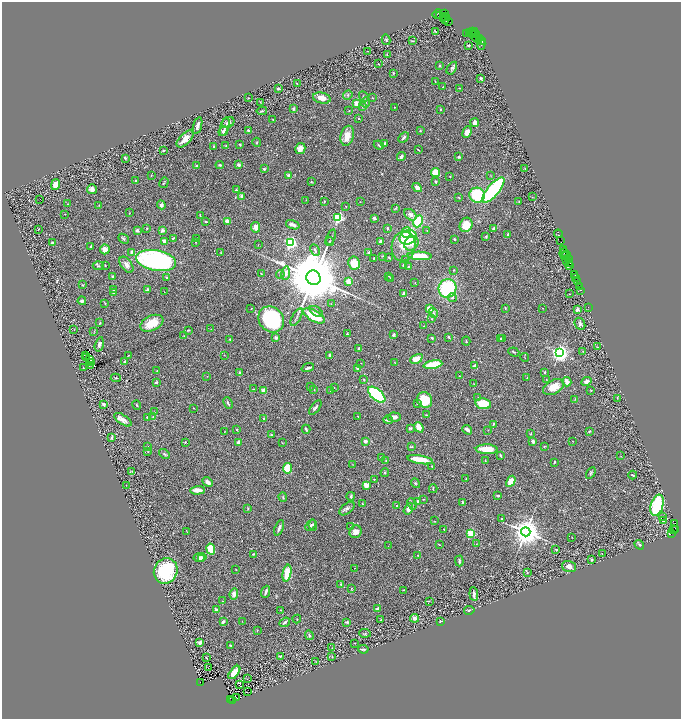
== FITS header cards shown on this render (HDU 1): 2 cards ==
NAXIS1  =                 1358
NAXIS2  =                 1433

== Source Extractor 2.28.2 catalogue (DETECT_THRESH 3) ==
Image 1358 x 1433 px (HDU 1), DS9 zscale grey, zoomed out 1/2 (1 PNG px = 2 x 2 image px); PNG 683 x 721 px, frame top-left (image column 2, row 1433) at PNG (2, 2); each listed source drawn as its Kron ellipse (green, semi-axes under 4 px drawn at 4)
Background 0.525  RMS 0.031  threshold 0.0921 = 3 sigma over >= 5 px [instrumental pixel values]
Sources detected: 481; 50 cannot appear on this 1/2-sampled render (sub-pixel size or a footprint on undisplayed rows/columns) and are neither listed nor drawn; the other 431 listed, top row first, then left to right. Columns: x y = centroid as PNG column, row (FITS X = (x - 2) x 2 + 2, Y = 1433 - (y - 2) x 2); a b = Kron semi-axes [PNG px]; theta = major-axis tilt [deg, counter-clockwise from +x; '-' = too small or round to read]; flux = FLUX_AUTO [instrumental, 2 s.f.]
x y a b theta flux
437 14 5 2 - 160
444 14 3 2 - 340
439 16 3 2 - 640
443 17 2 1 - 570
446 17 3 1 - 80
445 19 4 2 - 270
448 21 4 2 - 77
435 31 3 2 - 4
472 31 2 1 - 33
469 32 4 3 - 170
475 32 3 1 - 190
467 33 2 2 - 38
476 33 4 2 - 63
475 37 8 2 -40 350
479 39 2 1 - 67
386 40 5 3 - 8.2
481 40 2 1 - 74
412 41 3 2 - 2.6
481 44 6 3 89 33
469 45 3 2 - 5.5
368 51 2 2 - 2.1
387 54 3 3 - 3.5
378 64 3 2 - 2.9
440 66 2 2 - 7.1
452 68 7 4 57 13
393 73 3 2 - 3.5
481 78 2 2 - 14
435 81 2 2 - 3.2
297 84 3 2 - 3.4
443 87 2 1 - 1.6
278 88 3 2 - 9.5
459 88 2 2 - 2.6
348 95 5 3 - 8.6
364 96 5 2 - 4.9
248 98 2 2 - 4.5
322 98 9 5 -12 60
373 98 3 2 - 2.6
260 102 3 2 - 3.2
366 102 5 3 - 10
356 103 4 3 - 46
362 107 3 3 - 4.6
395 107 2 2 - 2.9
293 109 3 2 - 12
440 109 2 2 - 4.7
262 111 5 2 - 4.5
349 111 2 2 - 2.6
358 119 2 2 - 3.3
273 120 2 2 - 3.7
228 123 6 5 - 21
475 123 4 4 - 31
198 125 9 3 73 22
225 126 10 4 75 17
248 130 3 2 - 5.8
223 131 5 4 - 18
420 131 4 3 - 4.1
467 132 6 4 67 38
347 136 10 6 76 70
404 138 6 3 44 15
185 139 11 5 45 52
257 142 4 2 - 5.1
385 143 3 2 - 9.5
240 144 3 2 - 6.8
379 145 5 3 - 8.3
226 146 3 3 - 2.9
213 147 3 2 - 5.6
300 149 5 5 - 41
163 150 3 2 - 8.4
418 150 3 1 - 3.8
401 156 5 3 - 18
459 157 3 2 - 10
125 158 3 2 - 6.8
220 165 4 3 - 7.3
239 165 4 3 - 15
197 166 3 3 - 4.9
264 169 3 2 - 6.2
525 169 2 2 - 3.2
435 172 4 4 - 91
151 175 3 2 - 2.4
289 175 2 2 - 78
491 176 3 2 - 2.5
450 177 2 2 - 3.4
136 180 4 2 - 4.6
435 181 4 3 - 9.2
311 182 3 3 - 4.9
164 183 5 2 - 4.9
55 185 5 4 - 78
417 187 5 4 - 18
92 189 5 5 - 22
236 190 2 2 - 9.2
493 190 16 6 50 760
477 195 8 7 - 300
242 196 2 2 - 53
458 197 3 2 - 2.7
532 197 2 2 - 2.5
40 200 2 1 - 20
306 200 3 2 - 2.7
324 202 3 2 - 5.6
360 202 2 1 - 1.6
519 202 2 1 - 2.8
68 204 2 2 - 1.7
99 205 3 2 - 2.8
161 205 4 4 - 16
346 206 3 2 - 4.3
395 209 3 2 - 4
129 213 2 1 - 2
65 214 2 1 - 1.8
200 215 3 1 - 4.1
410 215 7 5 -41 29
338 218 3 3 - 700
374 218 3 3 - 16
206 221 3 2 - 5.5
227 221 3 3 - 41
418 221 6 4 64 250
293 225 7 3 -19 30
466 225 7 6 - 79
255 227 5 4 - 41
147 228 3 2 - 4.4
387 228 4 3 - 6.6
38 229 2 1 - 2
494 229 2 2 - 63
137 230 4 3 - 15
162 230 4 3 - 15
427 230 3 2 - 3.7
406 233 5 5 - 62
508 234 3 2 - 6.6
558 234 4 2 - 120
486 236 3 2 - 6.3
331 237 8 2 72 8.1
408 237 9 6 24 370
173 238 3 2 - 6.9
196 238 3 2 - 2.2
123 239 6 2 -40 9.5
454 239 2 2 - 7.2
164 241 2 2 - 91
560 241 3 2 - 55
196 242 2 2 - 2.4
329 242 4 3 - 4.8
381 242 3 3 - 18
52 243 3 3 - 14
290 243 3 3 - 1400
411 243 8 6 45 48
258 245 2 2 - 3.4
90 246 3 2 - 6.7
404 246 15 12 80 95
105 249 5 5 - 44
315 250 6 3 -65 12
564 250 4 2 - 180
131 252 3 2 - 11
221 253 4 3 - 3.5
369 253 3 2 - 12
564 253 4 2 - 120
567 254 3 2 - 94
565 255 3 2 - 28
383 256 3 3 - 4.3
420 256 12 4 -2 170
389 257 4 3 - 4.3
374 258 2 2 - 5.2
568 258 3 1 - 110
156 260 20 10 -11 1500
405 260 3 2 - 2.6
567 261 3 3 - 260
354 263 6 6 - 100
570 263 2 2 - 110
105 265 2 1 - 2.9
126 265 9 5 -53 31
404 265 2 2 - 12
569 265 4 4 - 280
98 266 5 4 - 9.2
409 267 4 4 - 9.4
453 270 3 2 - 2.9
286 273 7 4 82 37
261 274 3 1 - 2.4
280 274 4 3 - 8.7
575 274 3 2 - 100
113 276 2 2 - 6
389 276 3 2 - 3.1
166 278 4 3 - 7.4
313 278 7 7 - 73000
390 278 3 2 - 2.6
575 278 3 1 - 68
577 281 2 1 - 84
348 282 4 3 - 44
415 283 3 2 - 2.9
82 285 3 3 - 5
579 287 3 1 - 76
447 288 9 8 - 520
114 289 3 2 - 4.9
147 290 4 3 - 14
581 290 2 1 - 31
164 292 2 1 - 1.5
113 293 3 2 - 4.7
404 294 4 3 - 22
569 294 2 2 - 2.3
452 297 4 4 - 14
82 301 4 3 - 14
105 304 3 2 - 2.4
331 304 2 1 - 1.8
588 307 2 1 - 8.7
505 308 3 2 - 3.9
542 308 2 1 - 1.7
251 309 2 2 - 2.2
429 309 4 3 - 67
577 310 4 3 - 14
316 311 7 3 -34 14
433 313 5 4 - 9.3
314 316 12 5 -30 210
297 317 10 2 61 10
271 319 14 12 -50 630
432 319 3 3 - 4
100 323 4 3 - 5.4
152 323 12 7 25 110
580 324 6 5 - 16
424 326 2 2 - 2.4
211 329 3 2 - 2.6
74 330 2 1 - 1.6
188 330 4 2 - 6.1
94 331 3 2 - 2.4
347 334 2 2 - 6.8
394 334 3 3 - 14
184 336 3 2 - 3.3
276 337 3 3 - 11
449 337 4 2 - 7
432 338 3 2 - 6.8
502 338 4 3 - 7.6
230 339 3 2 - 7.1
500 339 2 2 - 3.5
466 341 4 2 - 4.7
99 344 7 4 75 17
597 347 3 2 - 3.7
359 349 3 3 - 9.8
583 351 2 2 - 2.6
514 352 5 2 - 5.7
560 353 4 4 - 2800
128 355 3 2 - 2.5
224 355 2 2 - 2.4
329 355 3 2 - 12
86 356 2 1 - 11
87 358 2 1 - 1.6
525 358 4 1 - 3.2
90 359 2 1 - 4.8
416 359 6 3 26 89
92 362 4 3 - 12
125 362 4 2 - 14
395 362 3 2 - 1.8
361 363 2 1 - 2.5
90 365 2 1 - 12
433 365 9 4 10 270
474 366 3 2 - 8.9
83 368 3 2 - 4.4
308 368 6 2 17 15
358 368 3 3 - 25
157 371 2 2 - 3
545 372 2 2 - 5.2
240 373 3 2 - 15
207 376 2 2 - 1.6
459 376 2 2 - 2.2
116 378 5 2 - 5.3
527 378 4 2 - 7
546 379 2 1 - 1.3
364 380 3 2 - 4.6
586 381 5 4 - 26
156 382 3 3 - 9.5
567 382 5 3 - 48
474 384 3 2 - 2.2
310 386 4 2 - 4.9
554 387 11 7 28 89
334 388 2 2 - 2.7
253 389 2 2 - 2.3
314 389 3 2 - 3.5
263 390 2 2 - 85
331 390 4 3 - 5.8
591 390 2 2 - 4.1
377 395 10 5 -40 520
478 398 4 4 - 6.4
617 398 2 2 - 2
575 399 3 3 - 5.8
425 400 8 7 - 180
228 403 6 2 -66 8.7
417 403 3 3 - 5.2
104 404 2 2 - 54
483 404 8 5 -10 160
137 405 5 3 - 4.5
193 408 3 2 - 2.4
315 408 8 2 54 13
154 412 2 2 - 3.1
426 415 2 2 - 4
358 416 2 2 - 3.3
147 417 2 2 - 9.9
153 417 3 2 - 4.2
394 417 6 4 -4 24
264 419 3 2 - 4
123 420 10 4 -33 33
388 420 5 2 - 20
493 424 4 2 - 6
419 427 5 4 - 56
410 428 4 3 - 7.6
236 429 3 2 - 5.7
306 429 4 2 - 8.7
467 430 5 3 - 22
488 430 2 1 - 1.5
589 431 3 2 - 6.6
224 432 2 2 - 1.8
531 434 3 2 - 4.8
271 435 3 3 - 5.4
112 437 4 2 - 11
365 441 4 3 - 17
533 441 3 2 - 18
572 441 2 2 - 1.6
185 442 3 2 - 2.8
238 442 3 3 - 21
282 443 3 2 - 2.3
148 446 3 2 - 3.2
544 446 2 2 - 4
411 447 3 2 - 4.8
487 449 11 5 -2 110
148 451 3 2 - 3.2
164 454 6 3 -41 8.3
500 455 4 2 - 8.3
621 456 3 2 - 2.9
382 457 4 3 - 4.7
386 460 2 2 - 2
420 460 12 3 -9 140
485 460 2 2 - 3.9
554 462 3 2 - 5.2
353 464 3 1 - 2
432 466 2 2 - 4.9
288 468 5 4 - 150
131 471 4 1 - 2.8
385 473 4 4 - 7.8
591 473 6 4 57 8.5
633 475 4 2 - 4.7
374 479 2 2 - 2.1
466 479 2 2 - 4.3
511 481 6 4 60 70
208 482 6 3 -44 27
415 483 5 3 - 6.9
126 485 2 1 - 2
366 485 4 3 - 52
433 489 4 2 - 5.1
197 490 7 3 3 53
498 495 4 2 - 5.7
351 496 4 3 - 11
283 497 5 3 - 7.5
423 499 4 1 - 2.2
418 501 4 4 - 6.3
463 502 3 3 - 5.6
363 504 4 3 - 5.4
412 504 6 4 -67 9.8
397 505 3 3 - 5.4
657 505 11 6 74 380
248 509 4 2 - 3.7
347 509 9 5 38 18
408 509 6 3 57 38
662 517 2 1 - 43
502 518 2 1 - 2.4
435 521 2 1 - 1.9
664 521 2 1 - 1.6
675 523 3 2 - 120
311 525 6 3 50 16
313 525 6 2 -84 6.7
351 526 2 2 - 2.5
279 528 8 3 68 20
444 529 2 1 - 3.1
674 530 4 3 - 480
676 530 3 3 - 210
187 531 4 1 - 1.7
356 532 6 6 - 42
526 532 4 4 - 11000
471 533 3 3 - 420
671 534 4 2 - 120
572 537 2 1 - 1.9
476 544 3 2 - 1.7
439 545 2 1 - 2.7
639 545 5 3 - 6.6
388 546 2 2 - 1.9
211 549 6 4 -80 150
556 549 2 2 - 15
253 554 4 2 - 5.9
602 554 3 2 - 2.1
418 555 3 2 - 3.6
200 557 6 4 9 16
201 559 4 2 - 7.3
592 559 3 2 - 6.3
459 561 5 3 - 11
569 567 7 5 -19 26
355 568 2 1 - 1.7
236 570 2 1 - 2.4
166 571 13 11 65 380
287 573 8 4 80 130
527 573 3 2 - 4.3
341 584 4 3 - 5.1
351 589 3 2 - 2.3
403 590 2 2 - 2
266 592 6 2 69 17
234 594 5 4 - 31
474 594 7 3 -84 23
222 601 2 2 - 1.7
429 601 3 2 - 3.4
377 609 3 3 - 20
216 610 3 3 - 17
280 610 2 2 - 3.1
469 610 5 3 - 7
414 618 5 4 - 21
297 619 4 2 - 3.8
381 620 4 3 - 5.8
242 621 2 1 - 1.6
440 621 2 2 - 4.7
223 622 3 2 - 15
285 622 5 2 - 11
347 622 3 2 - 8.8
257 631 3 2 - 3.3
365 633 6 3 -5 5.2
309 635 5 3 - 9.5
200 642 2 2 - 37
355 643 2 2 - 2.2
230 645 2 2 - 5.6
332 648 2 1 - 1.6
363 649 5 2 - 11
280 656 3 2 - 4.3
332 656 4 3 - 4.4
206 658 3 1 - 3.5
316 661 3 2 - 1.8
209 667 3 2 - 78
234 672 8 4 52 89
247 679 2 2 - 2.3
201 682 4 3 - 370
239 685 3 2 - 82
247 691 2 1 - 0.28
237 697 3 1 - 1.6
230 699 3 1 - 90
232 701 3 3 - 110
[50 sub-pixel or undisplayed-footprint detections neither listed nor drawn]